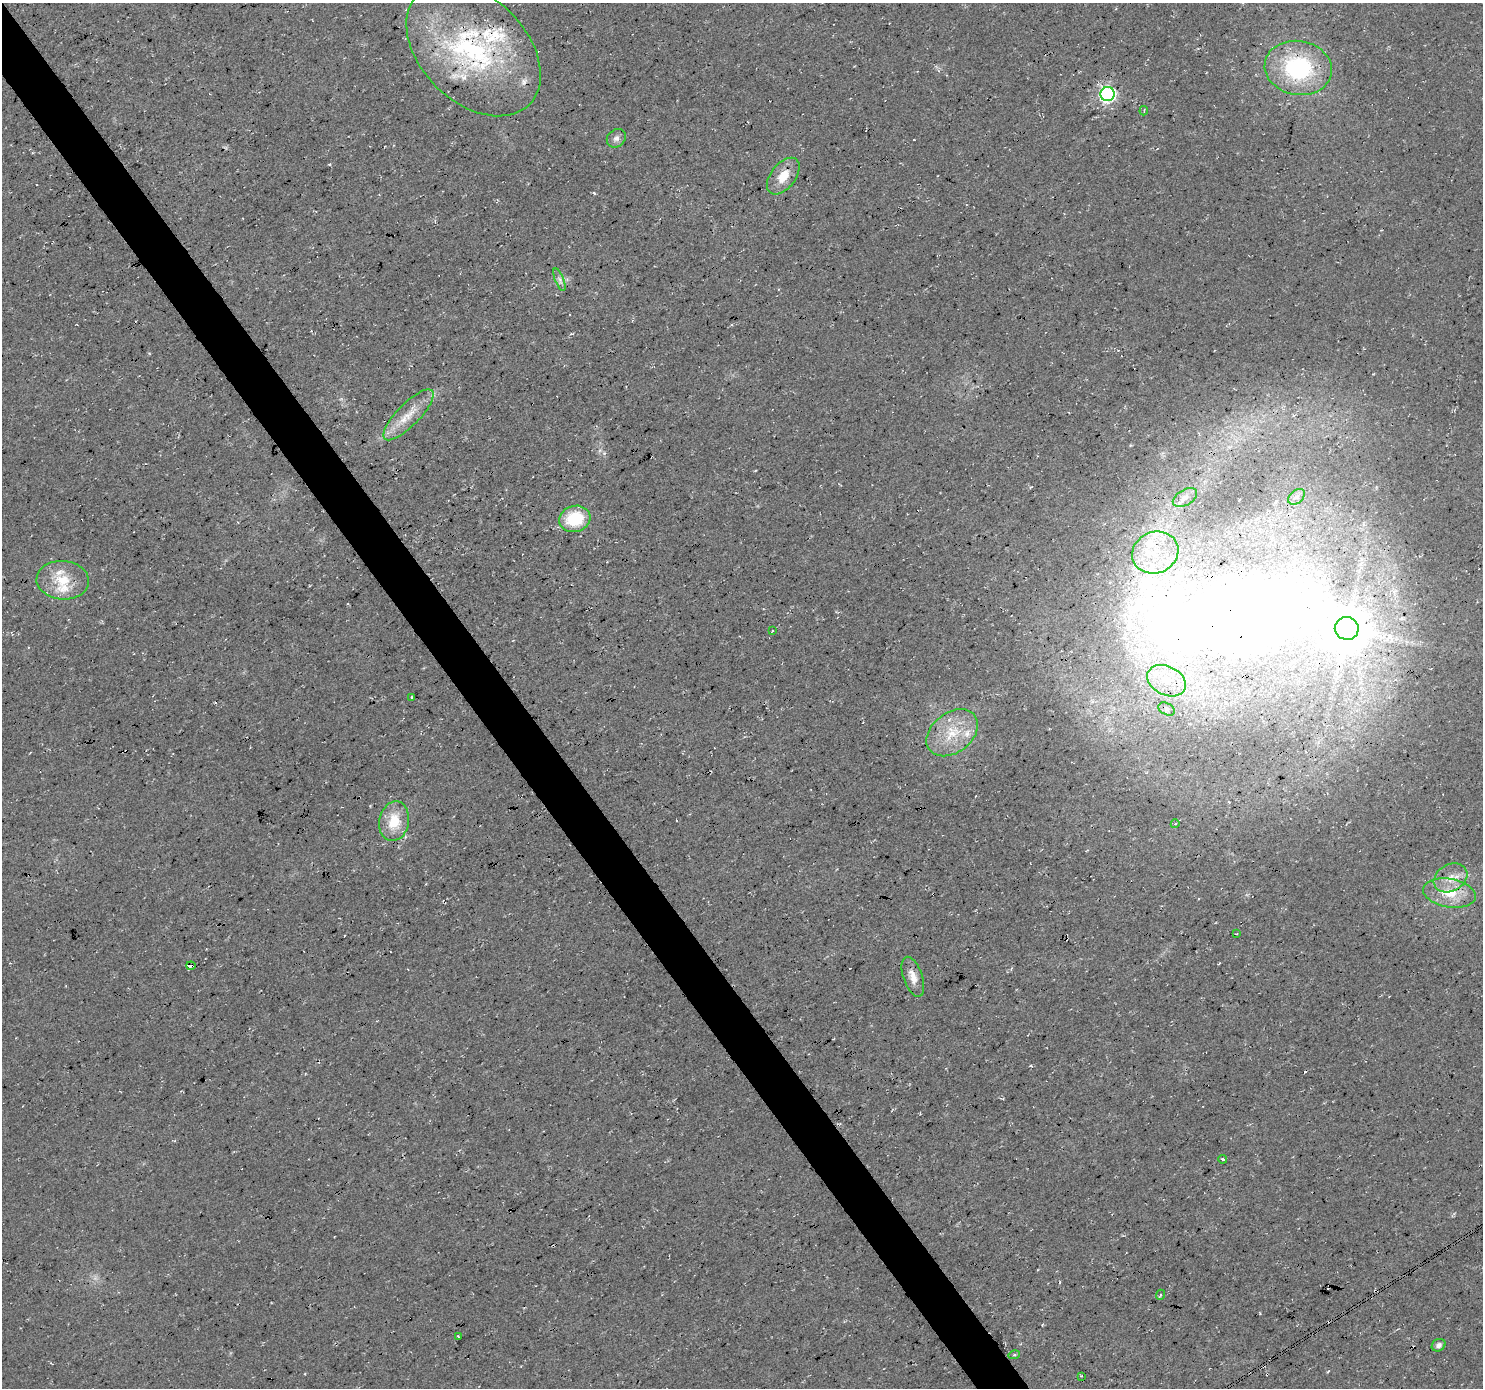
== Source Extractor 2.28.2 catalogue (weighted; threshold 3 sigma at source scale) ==
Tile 11 of 4 x 4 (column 3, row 3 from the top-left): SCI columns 2970-4450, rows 1574-2959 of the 5932 x 5855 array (HDU 1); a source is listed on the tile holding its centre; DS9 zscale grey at full resolution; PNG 1485 x 1390 px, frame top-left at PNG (2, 3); each listed source drawn as its Kron ellipse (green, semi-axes under 4 px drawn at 4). Shown black and unused: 4% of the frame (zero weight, under 3 of 4 exposures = <1% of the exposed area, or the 3 px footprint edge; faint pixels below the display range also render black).
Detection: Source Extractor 2.28.2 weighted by HDU 2 'WHT'; one run over the whole footprint, this tile lists its part. Background 0.0207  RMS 0.0059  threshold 0.0267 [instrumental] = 3 sigma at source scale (4.5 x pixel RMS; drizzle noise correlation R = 1.50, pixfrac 1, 0.0396/0.0396 arcsec/px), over >= 5 px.
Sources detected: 47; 1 inside a brighter object's white glare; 5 cosmic-ray / hot-pixel residue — neither listed nor drawn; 9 inside a brighter listed object's ellipse — not listed separately; the other 32 listed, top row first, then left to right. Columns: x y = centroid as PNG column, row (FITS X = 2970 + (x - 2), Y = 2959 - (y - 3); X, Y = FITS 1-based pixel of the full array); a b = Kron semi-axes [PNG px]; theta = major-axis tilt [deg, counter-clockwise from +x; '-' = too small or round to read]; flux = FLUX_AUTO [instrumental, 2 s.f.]
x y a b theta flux
473 50 78 52 -44 120
1298 68 34 27 -9 64
1108 94 7 7 - 150
1144 111 4 2 - 0.49
616 138 10 8 41 2.8
783 176 21 12 52 11
559 280 12 4 -68 2.2
408 415 34 11 45 13
1297 497 9 6 41 2.7
1185 498 13 8 30 3.8
575 519 16 13 16 26
1155 553 24 20 23 31
63 580 26 19 -5 17
1347 628 12 11 - 2000
772 631 3 2 - 0.55
1166 681 20 14 -27 17
411 697 4 2 - 0.52
1167 709 9 6 -27 2.1
952 733 28 20 38 22
394 821 20 15 78 16
1175 824 4 3 - 0.69
1450 878 18 13 29 9.3
1449 893 27 14 -10 16
1237 934 3 2 - 0.64
191 966 4 3 - 53
913 977 21 9 -71 6.5
1222 1159 4 3 - 0.65
1160 1295 5 3 - 0.64
458 1336 3 2 - 0.49
1439 1345 7 6 - 2.4
1014 1355 5 3 - 0.82
1081 1376 4 3 - 0.57
Overlapping masked pixels (flux is a lower limit): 2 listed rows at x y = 473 50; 191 966
Unlisted compact peaks at least as high as the median listed source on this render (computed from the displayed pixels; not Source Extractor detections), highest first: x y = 594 193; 329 164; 1031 1065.